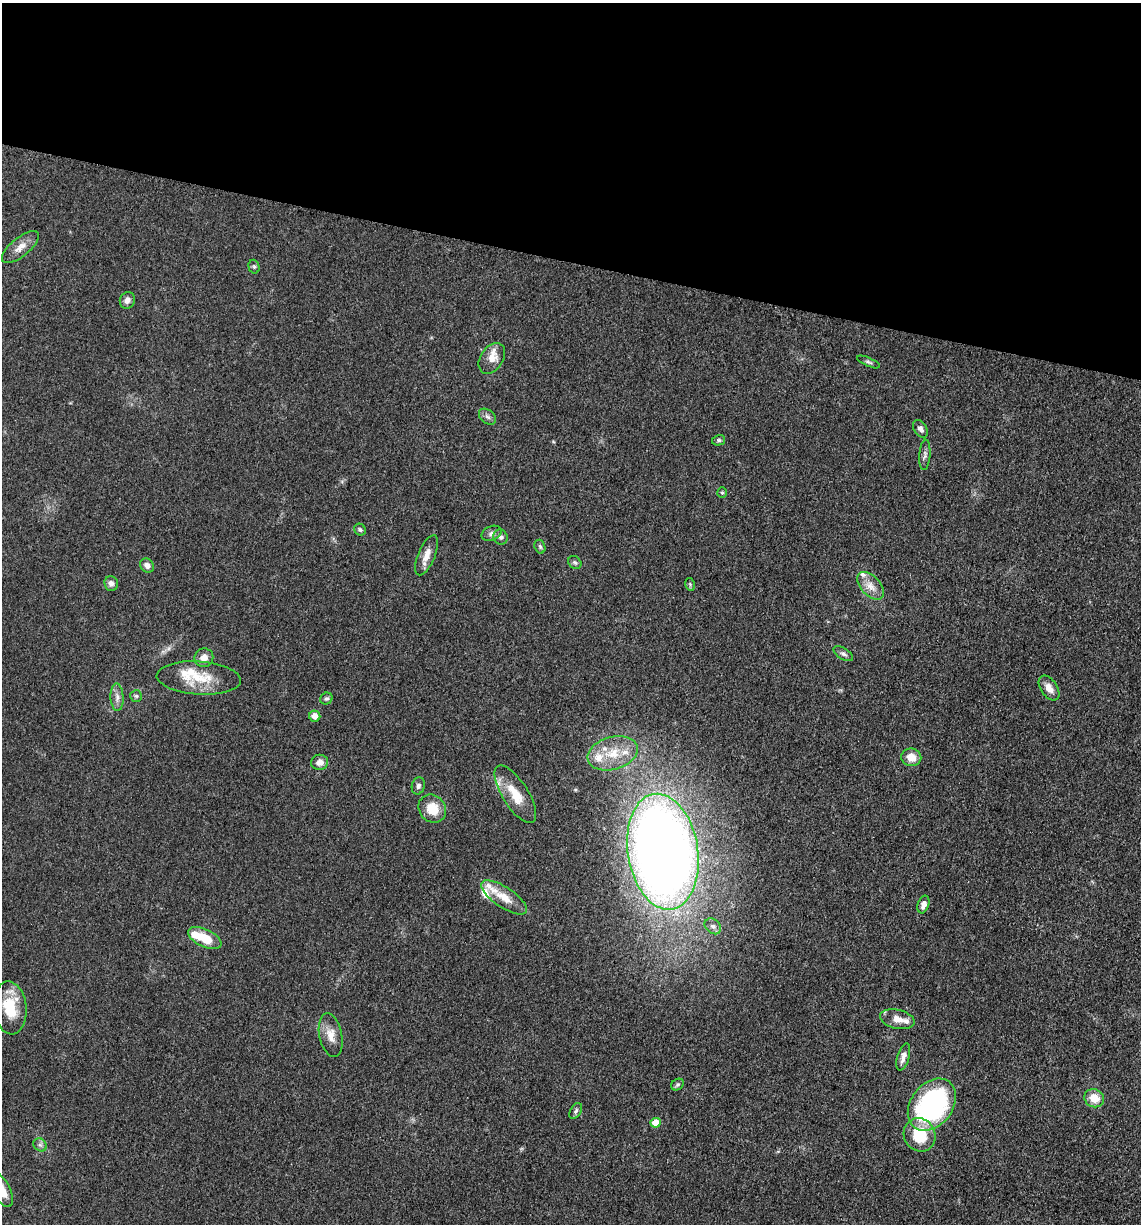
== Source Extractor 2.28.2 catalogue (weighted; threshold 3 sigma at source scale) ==
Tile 2 of 4 x 4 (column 2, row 1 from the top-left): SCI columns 1385-2523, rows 3686-4907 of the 4978 x 4921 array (HDU 1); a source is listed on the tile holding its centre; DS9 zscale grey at full resolution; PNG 1143 x 1226 px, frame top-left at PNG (2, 3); each listed source drawn as its Kron ellipse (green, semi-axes under 4 px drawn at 4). Shown black and unused: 21% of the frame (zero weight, under 3 of 5 exposures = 4% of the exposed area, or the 3 px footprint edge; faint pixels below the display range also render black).
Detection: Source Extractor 2.28.2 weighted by HDU 2 'WHT'; one run over the whole footprint, this tile lists its part. Background 0.0561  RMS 0.0058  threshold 0.0263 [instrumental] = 3 sigma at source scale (4.5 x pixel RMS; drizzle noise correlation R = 1.50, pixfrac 1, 0.05/0.05 arcsec/px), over >= 5 px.
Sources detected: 61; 10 inside a brighter listed object's ellipse — not listed separately; the other 51 listed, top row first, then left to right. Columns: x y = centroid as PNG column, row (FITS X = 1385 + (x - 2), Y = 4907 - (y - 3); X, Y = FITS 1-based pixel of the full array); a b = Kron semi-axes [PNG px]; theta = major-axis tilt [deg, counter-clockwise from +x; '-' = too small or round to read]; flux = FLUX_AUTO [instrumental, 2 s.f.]
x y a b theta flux
20 247 22 9 39 5.9
254 267 7 5 -74 1.2
127 300 8 7 - 3
492 358 17 11 57 6.7
868 362 12 3 -24 1.2
487 417 10 6 -39 2
920 429 9 6 -57 2.5
719 440 7 5 13 1.1
925 455 15 5 86 2.2
722 493 5 5 - 0.88
360 530 6 5 - 1.3
492 533 10 7 24 2.2
501 537 8 7 - 2
540 547 7 5 -73 1.2
427 555 21 8 67 6.2
575 562 7 6 - 1.2
147 566 7 6 - 3
111 583 7 7 - 2.4
690 584 6 4 -79 0.83
870 586 16 9 -48 6.2
843 654 11 5 -32 1.8
204 658 9 9 - 4.4
199 678 42 16 -4 19
1049 688 14 8 -56 4.6
136 696 6 5 - 1.1
117 697 14 6 -86 3.2
326 699 6 5 - 1.2
315 716 6 5 - 4.9
613 753 26 16 16 18
911 757 10 9 - 6.7
319 762 8 7 - 3.6
418 786 9 6 73 1.8
515 794 33 13 -58 15
432 809 15 13 -49 12
663 852 58 35 -81 790
504 897 26 10 -34 10
923 904 9 5 71 3.7
713 926 9 7 -43 1.9
205 938 18 9 -25 14
10 1008 26 16 -84 21
897 1019 17 9 -13 6.1
331 1035 22 11 -78 7.2
903 1057 14 6 74 3.7
677 1084 7 5 37 1.2
1094 1098 10 9 - 8.9
932 1105 29 21 52 110
576 1111 8 5 60 1.4
656 1123 5 5 - 8.9
920 1135 17 15 -60 20
40 1145 7 6 - 1.8
2 1190 18 9 -62 8.9
Isophote crosses this tile's border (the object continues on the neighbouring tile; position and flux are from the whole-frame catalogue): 1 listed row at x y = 2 1190